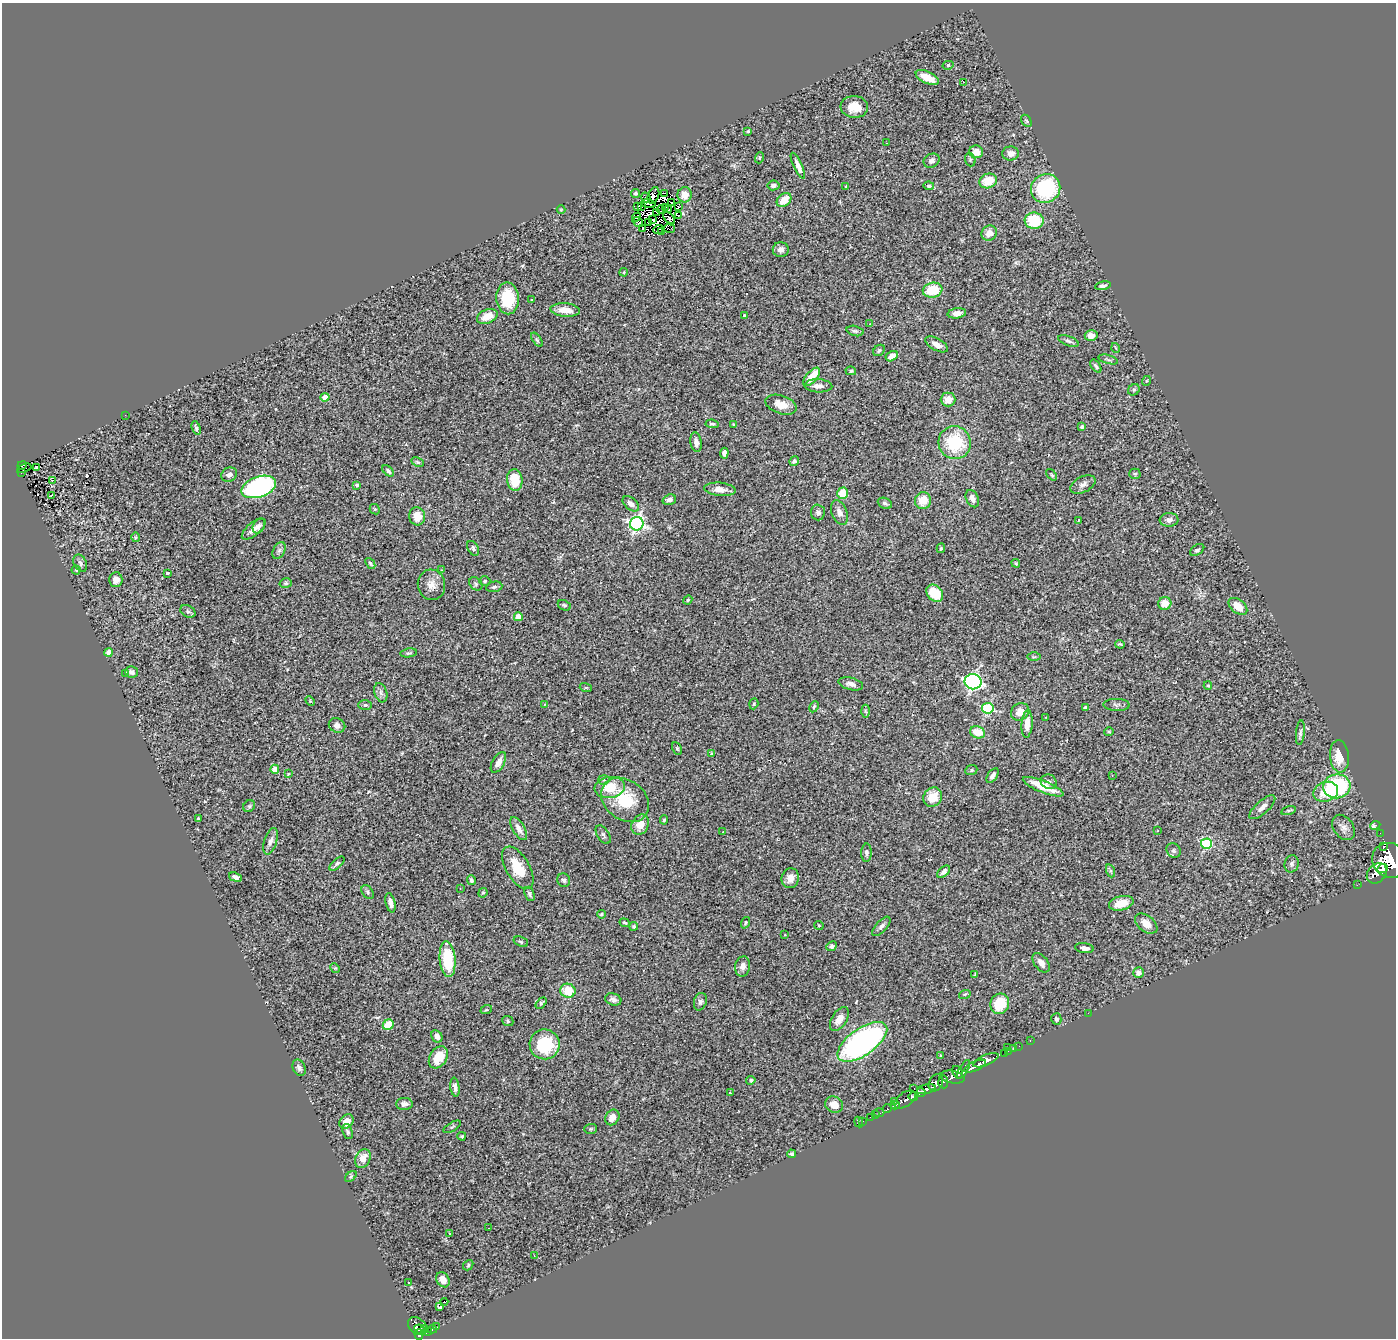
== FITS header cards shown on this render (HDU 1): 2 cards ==
NAXIS1  =                 1394
NAXIS2  =                 1336

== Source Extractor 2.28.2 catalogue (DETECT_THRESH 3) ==
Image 1394 x 1336 px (HDU 1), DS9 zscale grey, 1 PNG px = 1 image px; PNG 1398 x 1340 px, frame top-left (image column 1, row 1336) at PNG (2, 3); each listed source drawn as its Kron ellipse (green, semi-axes under 4 px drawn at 4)
Background 0.71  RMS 0.047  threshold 0.142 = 3 sigma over >= 5 px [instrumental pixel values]
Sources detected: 318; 8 with non-positive FLUX_AUTO (blend fragments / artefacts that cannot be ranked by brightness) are neither listed nor drawn; the other 310 listed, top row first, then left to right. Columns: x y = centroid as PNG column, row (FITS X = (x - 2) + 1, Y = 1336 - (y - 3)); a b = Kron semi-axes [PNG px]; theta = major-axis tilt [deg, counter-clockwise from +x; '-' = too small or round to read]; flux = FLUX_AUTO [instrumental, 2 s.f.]
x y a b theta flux
948 65 5 4 - 7.4
927 77 12 6 -26 46
963 82 3 2 - 7.4
854 107 13 11 -4 48
1026 121 6 4 -58 4.4
748 131 3 3 - 3.8
886 143 3 2 - 3
976 152 7 6 - 35
1011 153 8 7 - 19
759 158 6 3 71 3
970 160 7 5 -71 5.1
932 161 8 7 - 11
798 166 14 4 -65 21
988 181 9 7 19 75
773 185 6 5 - 7.4
846 186 3 3 - 3.7
929 186 5 4 - 5.8
1046 188 15 14 - 250
636 193 4 4 - 5.2
665 193 4 2 - 20
653 195 9 5 69 25
685 195 7 7 - 34
646 197 5 2 - 9
784 200 8 6 41 42
671 202 4 2 - 5.2
648 204 7 2 -9 5.5
638 206 4 3 - 11
641 207 2 2 - 3.2
665 207 3 2 - 2
678 207 4 3 - 24
661 209 4 2 - 1.4
668 209 4 2 - 7.7
561 210 4 4 - 2.8
657 213 3 2 - 5.4
678 216 3 2 - 3.5
636 217 5 2 - 2
669 218 7 4 -46 17
653 219 3 2 - 3.8
1034 221 9 8 - 120
638 222 6 4 -34 8.1
648 223 3 2 - 5
643 228 2 2 - 0.023
669 228 5 3 - 11
658 230 5 2 - 2.1
661 232 3 2 - 2.6
989 233 8 7 - 26
781 250 8 7 - 13
624 272 4 3 - 2.9
1103 286 8 4 12 8.2
933 290 10 7 11 95
508 298 16 11 -88 130
531 300 3 3 - 13
565 310 15 6 -5 34
957 313 9 5 8 24
744 315 4 3 - 2.8
487 316 11 7 22 42
870 324 3 2 - 2.2
855 331 8 5 -15 7.2
1091 336 6 5 - 22
537 340 8 4 -56 5.1
1068 341 11 5 -20 8.7
937 344 12 6 -29 21
1116 348 5 3 - 2.6
879 350 6 5 - 6.1
892 356 6 4 30 18
1108 359 10 3 -15 6.2
1096 366 7 4 -54 6.5
851 371 5 4 - 4.7
812 377 11 5 49 63
1146 381 5 3 - 2.7
818 386 14 6 -2 20
1134 390 6 5 - 5.1
325 397 4 4 - 51
948 399 7 7 - 31
781 405 16 9 -18 37
125 415 3 2 - 3.2
712 424 7 4 -6 6.3
734 424 4 4 - 3.1
1082 427 4 4 - 5.1
196 428 7 4 -71 6.8
696 442 10 5 -80 15
955 443 16 16 - 180
724 453 5 4 - 11
794 461 5 4 - 8.7
418 462 7 4 -26 4.7
22 465 5 2 - 5.8
24 468 7 4 22 18
37 468 4 3 - 5.8
388 471 7 4 -44 7.2
21 472 3 3 - 15
1135 474 5 5 - 4.1
229 475 8 6 30 12
1052 475 7 4 -49 4.3
52 480 3 3 - 50
515 480 11 7 -82 76
1083 484 13 7 26 17
357 485 4 4 - 5.7
259 487 18 10 19 520
720 489 16 6 -5 25
843 493 6 5 - 78
51 495 4 2 - 2.6
972 499 9 6 -65 17
669 500 7 5 19 12
923 501 8 8 - 54
885 503 7 5 -22 6.8
631 504 9 6 -40 17
375 509 5 4 - 4.4
818 512 8 7 - 9.6
839 513 13 7 -69 19
417 516 9 8 - 43
1078 520 4 3 - 3.1
1169 520 9 7 2 13
637 524 7 6 - 860
259 526 8 5 60 10
254 529 14 6 40 21
136 537 5 3 - 3.1
473 548 8 5 -58 8.1
941 548 5 3 - 4.3
279 550 9 5 62 9.4
1197 550 8 5 32 7.2
80 563 9 6 -63 10
370 563 6 4 -51 5.3
1016 563 4 3 - 3.7
76 570 4 4 - 4.2
441 570 3 3 - 3.3
167 573 4 3 - 15
116 580 7 6 - 22
485 581 5 4 - 4.4
286 583 6 4 14 5.1
476 584 7 5 -46 6.6
431 585 15 13 -84 31
494 587 8 5 10 6.9
935 593 10 7 -47 100
688 600 5 4 - 3.6
1165 603 6 6 - 39
564 605 7 5 -26 5.2
1238 606 11 6 -39 46
188 611 8 5 -29 6.7
518 617 4 4 - 40
1120 644 5 2 - 4.1
109 652 4 4 - 23
408 653 8 4 9 5.2
1034 657 7 4 0 4.4
131 672 6 5 - 12
125 673 3 2 - 3.3
973 682 8 7 - 770
851 684 12 6 -14 17
1208 686 4 4 - 3.7
586 688 6 4 -17 3.7
381 693 10 6 -72 11
310 701 5 3 - 3.4
544 704 2 2 - 2
754 704 5 4 - 4.2
365 705 7 5 2 6.1
1117 705 13 6 -1 9.7
814 707 6 4 64 4.7
988 708 5 5 - 290
1085 708 4 3 - 6.2
865 711 6 4 -87 4.4
1020 712 9 8 - 29
1046 717 3 2 - 4
1027 724 14 5 86 31
337 725 8 7 - 14
1109 731 5 3 - 3.3
977 732 8 5 -19 61
1300 733 12 4 84 7.8
677 748 7 4 -62 4.6
711 754 4 3 - 3.5
1339 756 16 9 -85 58
498 762 11 6 60 23
275 769 4 4 - 44
971 770 6 5 - 5.2
288 774 3 3 - 3.5
993 776 8 5 54 10
1112 776 2 2 - 2.7
604 780 5 5 - 5.9
1049 782 8 7 - 12
1337 786 13 12 - 270
610 787 15 10 9 71
1043 787 22 6 -22 76
1326 792 13 9 18 78
933 797 10 9 - 60
625 800 26 20 -36 130
249 806 6 5 - 5.4
1262 807 16 6 42 19
1289 811 7 4 15 5.2
198 818 3 3 - 3.1
664 820 5 4 - 4.6
640 825 10 8 61 42
1375 825 5 3 - 18
1343 827 14 9 -54 19
519 829 13 6 -58 21
1157 831 3 2 - 1.7
723 832 3 2 - 3.5
1380 833 2 2 - 4.4
603 835 10 6 -55 8.2
270 841 14 6 72 15
1206 844 5 5 - 270
1383 847 3 2 - 210
1174 851 8 6 -49 8.1
866 853 9 5 89 8.8
1390 860 19 17 -33 2800
337 864 9 4 41 6.7
1292 864 9 7 76 9.5
518 868 24 12 -60 82
1382 869 5 4 - 480
1111 871 7 4 -71 5.4
944 872 8 4 43 12
1377 873 11 8 48 1200
235 877 7 4 -18 13
790 878 10 8 74 26
471 880 5 4 - 5.8
564 880 7 6 - 7.6
1357 885 2 2 - 7.2
460 888 2 2 - 1.9
368 892 8 5 -56 6.1
483 893 5 4 - 4.9
529 894 7 4 -69 6.6
390 903 10 4 -77 16
1121 903 12 7 14 49
601 914 4 3 - 4
625 923 5 3 - 3.6
745 923 6 4 69 3.9
1146 924 13 8 -38 36
819 925 5 3 - 2.8
634 926 4 4 - 4.6
881 926 12 5 47 11
785 935 3 2 - 3.4
521 942 7 4 -21 5
831 946 5 4 - 7.1
1084 948 9 5 -8 15
448 959 18 8 -85 140
1041 963 11 6 -52 22
743 966 10 7 79 18
335 968 5 4 - 3.6
1139 973 5 5 - 13
975 975 3 3 - 3.7
568 991 8 7 - 70
965 994 6 3 18 3.7
613 999 8 6 -17 12
700 1002 9 6 74 10
541 1003 7 4 48 5.7
1000 1004 10 9 - 92
486 1010 6 3 17 3.3
1088 1013 2 2 - 81
839 1019 13 7 58 32
1056 1019 6 5 - 8.6
508 1021 6 5 - 4.9
388 1025 6 5 - 67
437 1036 6 5 - 14
1030 1040 3 2 - 21
862 1042 29 13 35 840
545 1044 15 15 - 170
1019 1046 2 2 - 9.1
1007 1048 3 2 - 3.1
1013 1048 3 2 - 20
1008 1051 2 2 - 7
1004 1053 3 2 - 13
941 1056 4 3 - 2.7
438 1057 12 8 57 56
986 1060 13 5 24 660
975 1066 12 4 24 530
299 1068 8 6 -64 11
964 1069 10 4 59 190
958 1072 7 4 -59 190
952 1077 12 6 -10 260
751 1080 5 4 - 5.8
943 1082 7 5 -85 180
936 1083 9 6 62 510
455 1087 9 4 -82 11
914 1089 4 2 - 50
926 1089 9 4 13 660
921 1092 4 3 - 310
730 1093 3 2 - 14
913 1096 5 4 - 310
905 1100 12 7 35 370
894 1101 3 2 - 14
404 1104 8 6 1 16
834 1105 9 8 - 32
895 1105 5 3 - 92
887 1109 4 3 - 70
879 1113 5 3 - 31
875 1115 3 2 - 6.5
612 1117 8 6 59 26
870 1117 3 2 - 3.2
863 1121 2 2 - 1.9
346 1122 8 6 46 35
859 1122 5 2 - 6.9
452 1127 10 2 31 3.8
590 1129 6 5 - 4.8
348 1132 8 5 -72 5.9
462 1136 4 3 - 3.7
791 1154 4 4 - 6.3
363 1158 10 7 65 37
351 1176 7 4 41 4.7
489 1228 4 2 - 6
450 1233 3 3 - 8.2
534 1255 2 2 - 1.8
468 1265 5 4 - 4.6
443 1280 8 6 -57 26
409 1282 2 2 - 2.6
444 1302 4 2 - 9.1
440 1306 3 2 - 1100
417 1326 10 7 -39 230
436 1327 3 3 - 23
425 1328 4 3 - 49
420 1329 5 4 - 130
432 1329 5 3 - 66
428 1331 4 3 - 53
419 1334 5 4 - 260
At the frame edge (FLAGS 8, measured only in part): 1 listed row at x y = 1390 860
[8 non-positive-flux detections neither listed nor drawn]